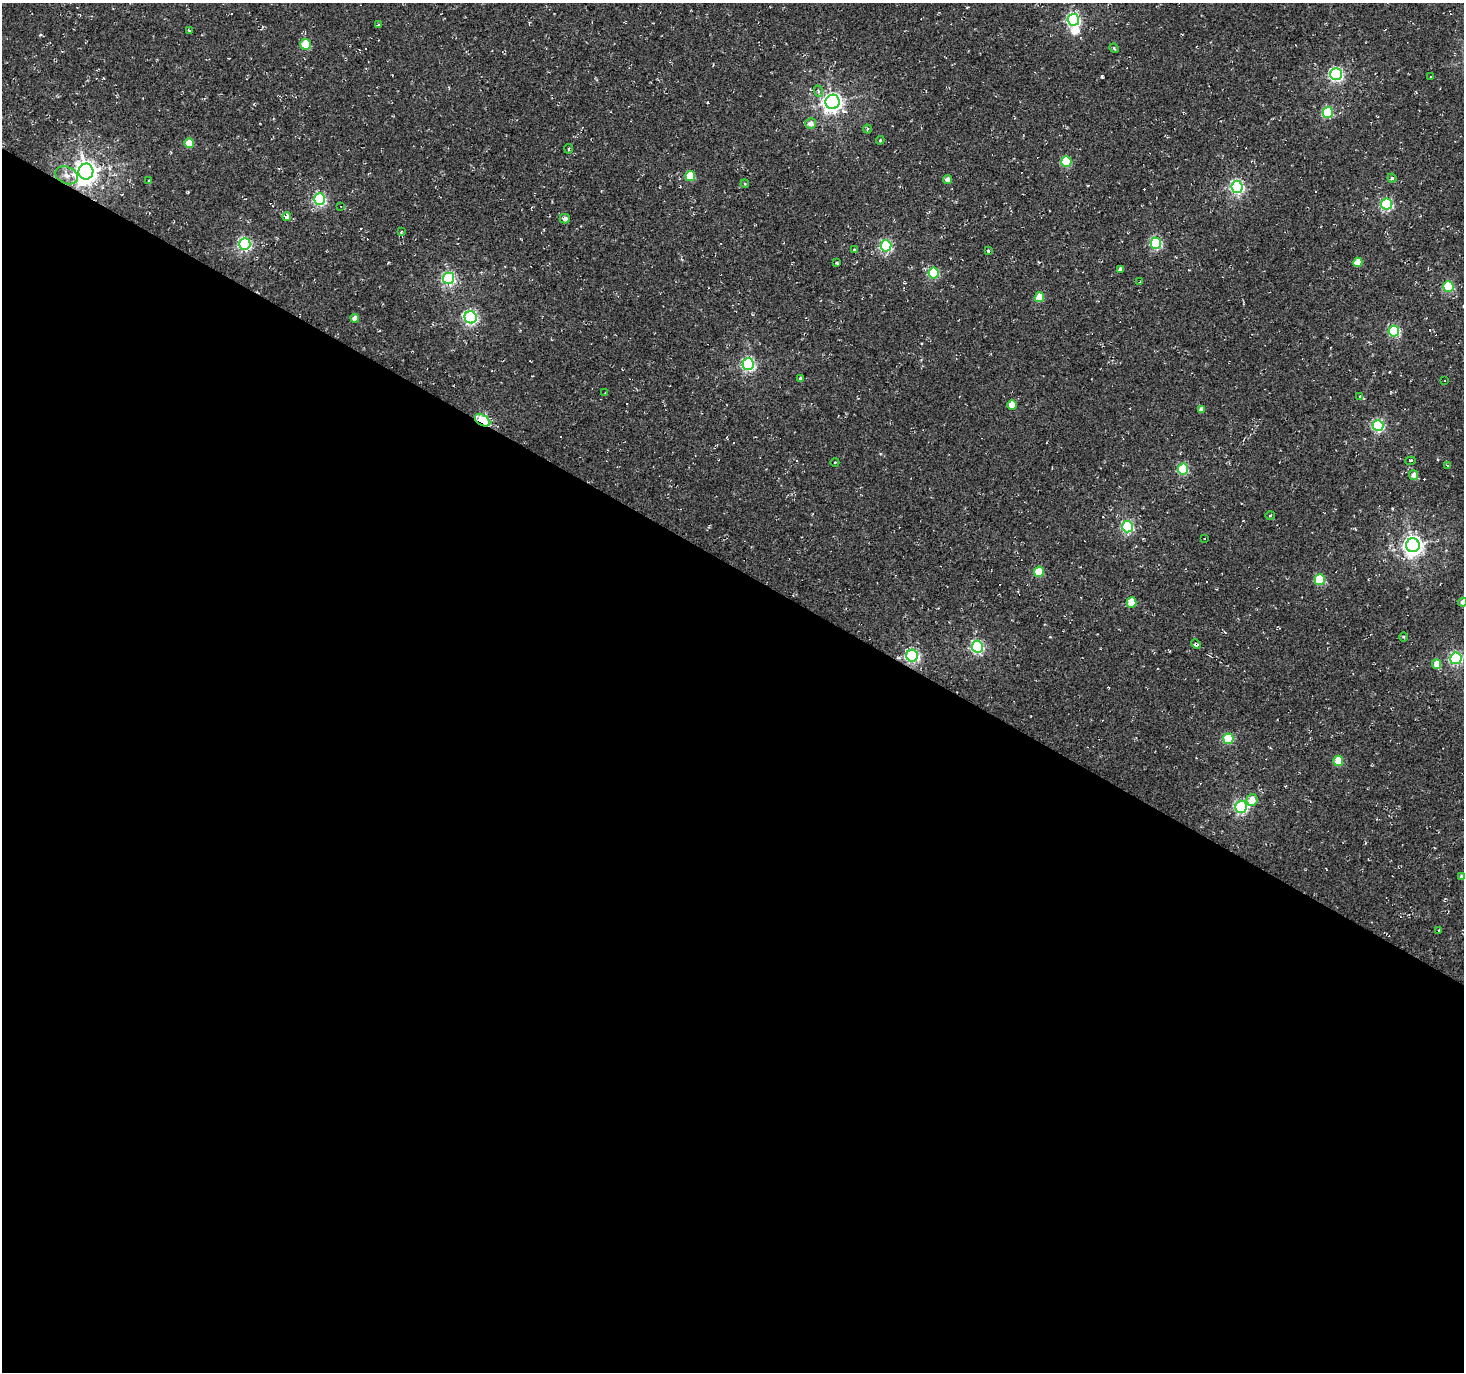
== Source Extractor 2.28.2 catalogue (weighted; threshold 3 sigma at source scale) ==
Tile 14 of 4 x 4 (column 2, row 4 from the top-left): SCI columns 1463-2924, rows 191-1560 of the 5853 x 5930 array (HDU 1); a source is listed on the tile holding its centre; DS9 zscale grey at full resolution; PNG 1466 x 1374 px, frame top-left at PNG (2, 3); each listed source drawn as its Kron ellipse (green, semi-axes under 4 px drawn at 4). Shown black and unused: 59% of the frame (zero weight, under 2 of 3 exposures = <1% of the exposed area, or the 3 px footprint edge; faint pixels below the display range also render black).
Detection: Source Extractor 2.28.2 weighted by HDU 2 'WHT'; one run over the whole footprint, this tile lists its part. Background -0.00138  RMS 0.0027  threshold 0.012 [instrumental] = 3 sigma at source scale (4.5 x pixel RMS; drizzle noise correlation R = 1.50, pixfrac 1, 0.0396/0.0396 arcsec/px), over >= 5 px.
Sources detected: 107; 1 inside a brighter object's white glare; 26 cosmic-ray / hot-pixel residue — neither listed nor drawn; the other 80 listed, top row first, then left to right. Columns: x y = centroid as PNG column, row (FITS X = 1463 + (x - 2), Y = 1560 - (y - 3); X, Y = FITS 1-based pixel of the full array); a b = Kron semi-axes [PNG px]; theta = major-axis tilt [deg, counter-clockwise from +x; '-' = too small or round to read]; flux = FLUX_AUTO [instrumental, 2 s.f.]
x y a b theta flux
1073 20 6 5 - 44
378 25 4 4 - 0.41
189 30 3 3 - 0.24
306 44 5 5 - 11
1114 48 5 4 - 0.31
1336 74 6 6 - 52
1431 76 3 3 - 0.36
818 91 6 3 -71 0.44
833 102 7 7 - 130
1328 112 5 5 - 19
811 124 5 5 - 1.9
867 129 4 3 - 0.3
880 140 4 4 - 0.25
189 143 5 4 - 5.9
569 149 5 2 - 0.36
1066 162 5 5 - 15
86 172 8 7 - 250
67 175 12 8 -24 1.8
690 176 5 5 - 10
1392 178 4 4 - 0.41
948 180 4 4 - 1.4
148 181 4 3 - 0.26
745 184 4 3 - 0.26
1237 187 6 5 - 45
320 199 6 5 - 36
1387 204 5 5 - 33
341 206 4 3 - 0.25
287 217 4 3 - 2.1
565 219 5 4 - 1.2
401 232 4 2 - 0.22
1156 243 5 5 - 26
245 244 6 5 - 45
886 246 5 5 - 33
854 249 4 3 - 0.28
988 251 4 3 - 0.29
1358 262 5 4 - 4.5
837 263 3 3 - 0.37
1120 269 4 4 - 1.1
934 273 5 5 - 19
449 278 6 5 - 45
1140 282 3 3 - 0.94
1448 286 5 5 - 19
1039 297 5 4 - 7
471 317 6 6 - 54
355 318 4 4 - 1.9
1394 331 5 5 - 27
748 364 6 5 - 49
801 378 4 4 - 0.53
1445 380 3 2 - 0.41
605 392 3 2 - 0.19
1360 396 4 4 - 0.4
1012 405 5 4 - 5.3
1201 410 4 4 - 1.2
483 420 8 5 -31 24
1378 425 5 5 - 33
1410 461 5 3 - 0.36
835 462 4 3 - 0.19
1447 465 4 2 - 0.21
1183 469 5 5 - 21
1414 475 5 4 - 1.9
1270 515 5 3 - 0.32
1128 527 6 5 - 32
1204 538 3 3 - 1.1
1413 545 7 6 - 140
1039 572 5 5 - 11
1320 580 5 5 - 15
1462 602 4 4 - 1.6
1131 603 5 5 - 7.2
1404 637 5 3 - 0.24
1196 644 5 4 - 0.79
977 647 6 5 - 42
912 656 6 6 - 50
1456 658 6 5 - 40
1437 664 5 4 - 3.1
1228 739 5 5 - 14
1338 761 5 5 - 7.5
1252 800 6 5 - 4
1241 807 6 5 - 49
1462 877 4 4 - 0.78
1439 930 3 3 - 0.41
Overlapping masked pixels (flux is a lower limit): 2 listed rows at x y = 483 420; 1196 644
Isophote crosses this tile's border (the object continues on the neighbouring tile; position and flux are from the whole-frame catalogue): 1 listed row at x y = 1462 602